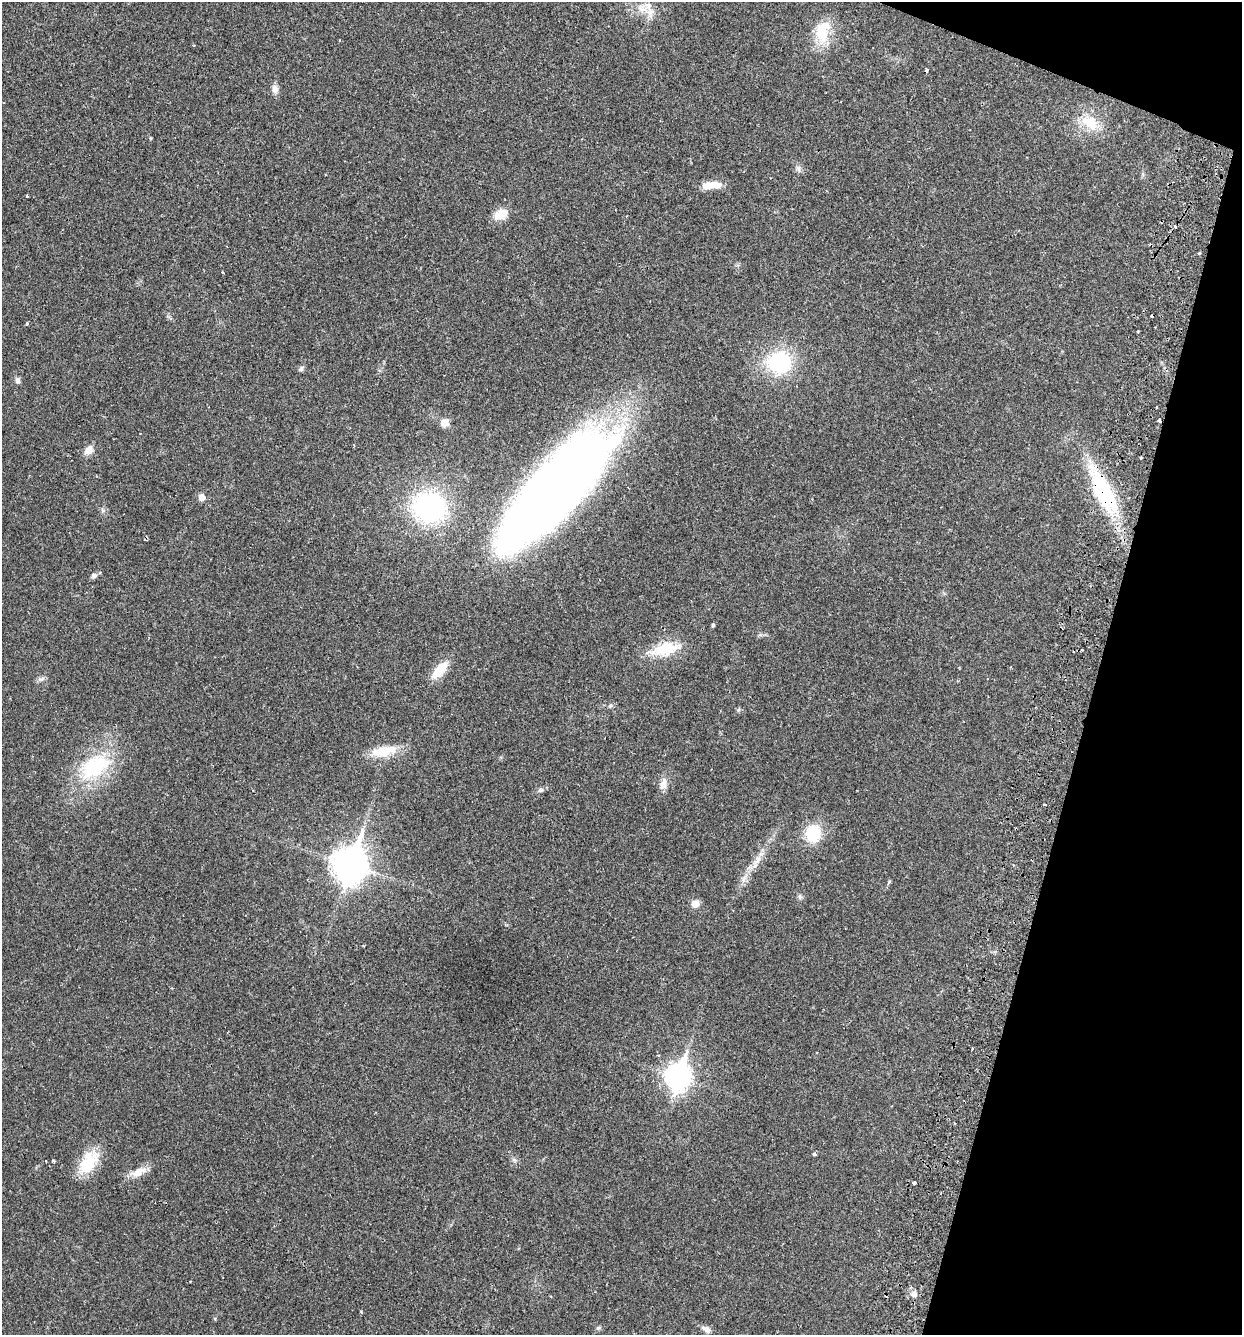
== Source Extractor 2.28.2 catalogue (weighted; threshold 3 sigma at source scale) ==
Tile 8 of 4 x 4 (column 4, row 2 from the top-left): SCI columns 3907-5146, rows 2692-4024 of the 5462 x 5379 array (HDU 1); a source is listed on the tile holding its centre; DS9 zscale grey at full resolution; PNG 1244 x 1337 px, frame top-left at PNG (2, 2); no overlay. Shown black and unused: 13% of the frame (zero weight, under 2 of 3 exposures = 3% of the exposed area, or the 3 px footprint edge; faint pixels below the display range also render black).
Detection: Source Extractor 2.28.2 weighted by HDU 2 'WHT'; one run over the whole footprint, this tile lists its part. Background 0.0469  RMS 0.0048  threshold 0.0215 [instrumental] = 3 sigma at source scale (4.5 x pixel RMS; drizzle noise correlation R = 1.50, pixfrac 1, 0.05/0.05 arcsec/px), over >= 5 px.
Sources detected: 62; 5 cosmic-ray / hot-pixel residue — not listed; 1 inside a brighter listed object's ellipse — not listed separately; the other 56 listed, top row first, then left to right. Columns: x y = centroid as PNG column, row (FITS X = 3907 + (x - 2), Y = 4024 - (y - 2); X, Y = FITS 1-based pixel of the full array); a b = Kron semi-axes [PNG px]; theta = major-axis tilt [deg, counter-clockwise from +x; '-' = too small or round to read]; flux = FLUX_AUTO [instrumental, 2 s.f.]
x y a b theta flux
642 8 24 12 -35 8
822 32 33 18 80 15
275 89 12 7 -82 2.7
1090 123 25 16 -32 13
151 138 5 3 - 0.39
798 168 10 6 -72 1.6
712 185 25 8 5 6.4
27 196 3 3 - 0.75
501 214 18 12 27 6.7
1199 253 4 3 - 0.54
223 273 3 3 - 1.3
27 324 4 3 - 0.63
1138 331 4 2 - 0.36
779 362 22 19 -1 42
301 369 9 5 40 1.1
18 380 8 6 -90 1.5
1156 407 3 2 - 0.57
1159 420 3 3 - 0.86
444 423 10 9 - 3.5
89 450 12 8 49 4.1
1141 457 3 3 - 0.47
557 490 136 42 48 560
1103 491 72 21 -63 49
202 497 6 5 - 4.3
429 507 32 29 -12 78
94 575 7 6 - 1.6
713 625 4 4 - 0.84
665 649 41 16 13 16
1082 650 3 2 - 0.52
440 670 27 11 49 9.3
41 679 12 5 20 1.4
610 706 6 4 44 0.73
738 710 6 4 46 0.72
384 751 33 13 10 13
95 767 44 26 33 37
663 784 16 10 73 3.8
541 790 8 6 1 1.3
1044 804 3 2 - 0.6
813 834 19 16 86 17
758 860 22 9 48 5.6
350 864 13 10 75 870
743 879 13 6 57 2.8
889 882 7 4 46 0.58
800 897 8 6 -75 1.1
695 904 9 9 - 3.7
678 1076 11 9 73 400
814 1154 4 3 - 2.3
514 1160 8 4 -45 1
53 1161 3 3 - 1.2
88 1162 33 19 57 16
138 1172 22 10 26 5.9
914 1183 4 3 - 1.8
914 1294 10 8 -36 2.5
215 1319 4 4 - 0.54
598 1328 7 5 45 0.87
706 1329 14 7 -31 2.3
Overlapping masked pixels (flux is a lower limit): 3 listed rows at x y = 1159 420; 557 490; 1103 491